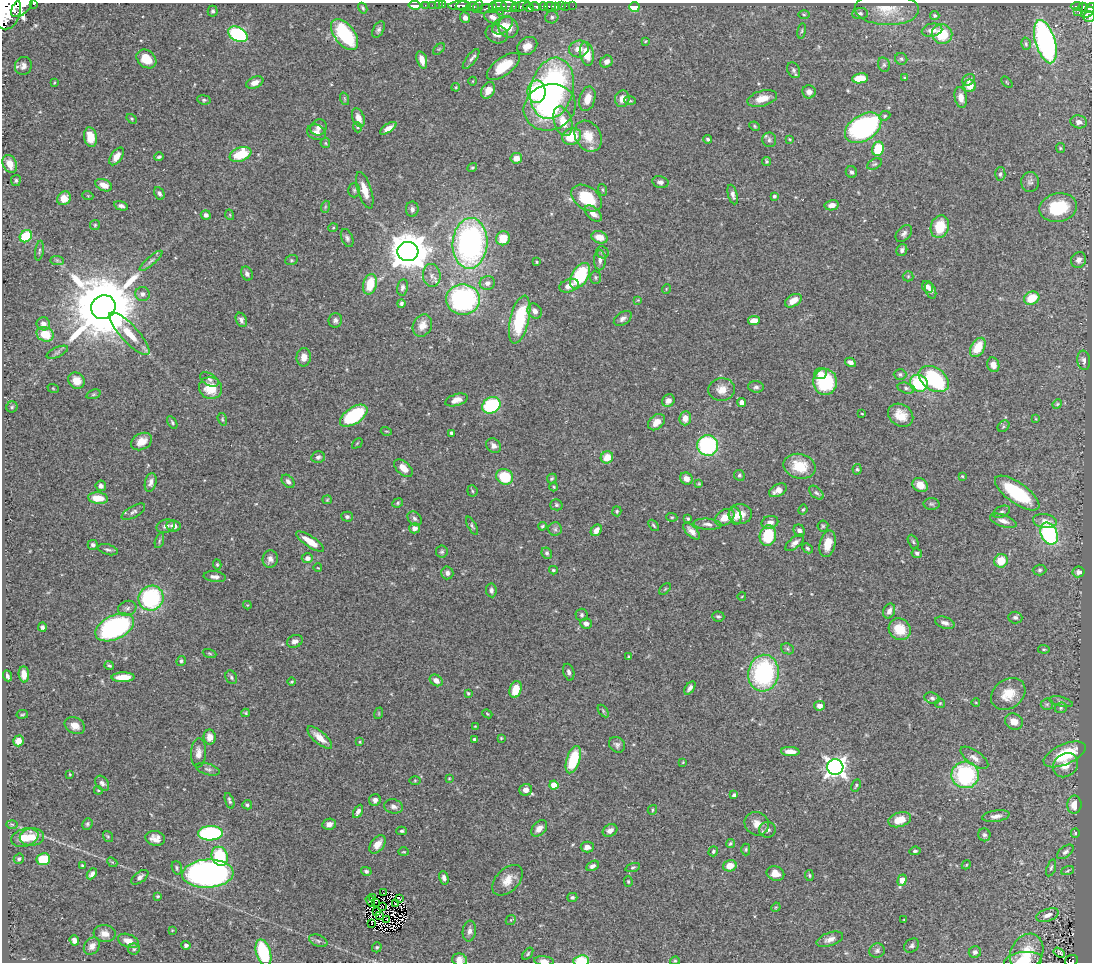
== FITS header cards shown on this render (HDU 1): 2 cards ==
NAXIS1  =                 1090
NAXIS2  =                  960

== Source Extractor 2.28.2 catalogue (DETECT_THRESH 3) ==
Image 1090 x 960 px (HDU 1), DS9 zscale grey, 1 PNG px = 1 image px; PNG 1094 x 964 px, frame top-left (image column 1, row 960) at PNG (2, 3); each listed source drawn as its Kron ellipse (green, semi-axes under 4 px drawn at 4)
Background 0.567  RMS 0.022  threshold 0.0654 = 3 sigma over >= 5 px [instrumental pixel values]
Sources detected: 480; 8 with non-positive FLUX_AUTO (blend fragments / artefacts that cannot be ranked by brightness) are neither listed nor drawn; the other 472 listed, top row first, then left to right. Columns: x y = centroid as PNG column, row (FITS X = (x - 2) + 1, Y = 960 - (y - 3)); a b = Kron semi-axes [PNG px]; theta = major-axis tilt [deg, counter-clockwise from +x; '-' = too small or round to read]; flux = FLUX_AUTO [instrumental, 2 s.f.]
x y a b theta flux
34 4 3 2 - 75
415 5 6 3 -9 36
425 5 2 2 - 5.5
432 5 2 2 - 6.6
438 5 2 2 - 6.6
443 5 3 2 - 12
459 5 11 4 4 250
22 6 13 7 45 1200
463 6 7 4 2 360
499 6 7 5 -7 130
509 6 8 6 -15 190
516 6 3 3 - 55
520 6 10 4 18 95
535 6 5 3 - 140
543 6 4 3 - 180
550 6 6 3 5 190
555 6 4 3 - 140
561 6 4 2 - 28
565 6 3 3 - 31
573 6 2 2 - 3.5
1077 6 6 3 4 83
472 7 6 4 0 290
478 7 7 4 64 80
493 7 5 3 - 90
528 7 5 4 - 500
634 7 5 5 - 41
1083 7 4 3 - 37
363 8 5 3 - 2
1090 8 5 4 - 160
485 9 8 3 20 100
887 9 32 16 -2 32
7 11 18 13 77 3800
213 11 5 5 - 2.8
1077 11 3 2 - 4.2
500 12 2 2 - 8.2
1088 12 7 4 32 190
860 13 8 5 4 3.5
804 14 5 3 - 1.6
935 16 4 4 - 2.2
465 17 5 5 - 5.7
492 17 9 6 -25 8.8
552 17 6 6 - 3.9
1089 17 6 5 - 190
503 25 11 7 37 11
508 27 11 9 -53 18
379 30 9 5 62 4.1
932 30 10 6 11 11
802 31 8 4 81 2.4
238 34 10 7 -29 140
345 34 18 10 -52 100
497 34 11 9 -19 12
942 34 10 9 - 44
645 41 3 3 - 1.4
1045 42 22 10 -73 350
1026 44 6 4 -76 2.5
527 46 11 8 33 14
439 49 7 4 43 2
579 49 10 8 13 13
587 54 12 6 -78 29
146 59 11 8 -39 25
471 59 12 4 52 5.1
901 59 6 6 - 2.7
422 60 9 5 -73 13
606 62 6 5 - 7
884 65 7 5 -76 2.9
23 66 9 8 - 7
503 66 19 8 37 41
794 70 8 6 -65 3.8
860 78 8 5 7 29
904 78 3 3 - 1.4
969 80 6 5 - 4.7
473 81 4 3 - 1.1
1007 82 7 2 -46 1.3
54 83 4 2 - 1.2
255 83 9 5 23 9
970 86 6 6 - 19
456 87 4 3 - 1.3
552 88 31 21 76 360
488 90 8 6 60 15
536 92 11 9 89 87
809 92 7 6 - 6.7
961 97 10 6 -79 11
762 98 15 7 15 19
345 99 6 4 -71 2
587 99 13 7 74 16
622 99 8 7 - 11
204 100 7 4 -8 2.4
630 101 6 4 -3 2
550 107 26 22 21 140
885 116 6 4 23 2.2
358 118 10 6 -68 12
132 119 5 3 - 1.7
563 121 15 9 -72 22
1079 122 8 6 -9 7.9
755 126 5 4 - 1.9
319 127 8 7 - 6.6
357 127 5 3 - 1.4
388 128 9 4 33 9
863 128 20 12 32 280
316 132 10 7 -22 8
572 136 10 8 20 44
588 136 16 12 -59 27
90 137 10 6 -81 25
708 139 4 4 - 2.8
790 139 4 3 - 1.4
769 140 7 7 - 3.9
325 143 5 4 - 1.7
1060 148 5 4 - 1.7
878 149 7 6 - 47
240 154 11 7 21 53
116 156 10 5 56 12
159 157 5 3 - 2.5
516 158 6 5 - 12
767 162 4 4 - 2
10 164 9 7 -65 18
875 164 8 5 26 2.9
472 168 5 4 - 2.1
851 172 6 5 - 3.7
1000 174 7 5 87 3.1
16 180 5 5 - 3.1
660 182 8 6 -13 4.6
1030 182 10 9 - 5.5
104 185 9 5 -23 13
354 190 7 6 - 3.1
365 190 19 7 -72 20
603 190 6 4 -71 1.7
159 193 7 4 -64 3.5
733 194 10 4 -74 6.2
88 196 5 3 - 1.2
774 196 3 3 - 3.2
64 198 7 6 - 21
587 198 17 11 -35 60
832 205 7 5 11 9.5
121 206 7 4 -13 4.7
325 207 6 4 72 2
1058 208 19 14 11 69
412 209 8 6 90 4.9
593 214 10 6 -42 12
206 215 5 4 - 5.3
230 215 5 3 - 1.3
95 225 5 5 - 1.8
940 227 11 9 73 41
333 228 5 3 - 1.4
904 233 10 6 46 5.2
26 236 6 5 - 58
599 237 8 6 -19 15
347 238 9 5 -68 4.1
503 238 7 7 - 26
470 243 25 17 87 400
902 250 6 5 - 5.1
39 251 10 3 81 2.9
408 252 10 9 - 3800
602 252 6 5 - 3.3
57 260 7 4 -1 2.9
291 260 6 5 - 2.3
600 260 10 6 90 6.1
1079 260 8 7 - 7.4
151 261 14 4 40 4.9
537 262 3 2 - 1.4
247 274 7 5 -64 5.1
432 275 11 8 -84 9.9
580 276 14 8 59 100
908 276 5 5 - 2
596 277 7 5 -88 2.7
487 283 7 7 - 7.7
370 284 10 6 75 36
569 286 10 6 18 9.9
402 287 8 5 79 4.6
928 287 6 5 - 6.1
666 289 5 3 - 1.1
931 291 8 5 -68 7.2
142 294 7 7 - 5.9
1032 298 8 6 28 32
463 300 17 15 1 250
638 300 4 4 - 1.3
793 301 9 5 31 15
401 303 4 4 - 2.8
103 307 12 11 - 18000
535 311 8 6 -53 8.4
623 318 10 6 34 6.3
241 320 7 5 -66 4.7
335 320 7 6 - 4.4
520 320 24 9 76 93
754 321 6 4 8 16
43 324 7 6 - 9.2
422 325 11 9 62 14
45 334 9 7 -24 34
129 334 28 8 -47 31
978 347 10 6 59 38
57 352 11 5 24 4.3
304 357 9 7 85 11
1084 360 10 6 -84 5.4
850 362 6 4 -30 6.9
993 365 7 6 - 9.7
820 373 7 5 21 8.6
900 374 6 5 - 3
209 379 10 6 -28 4.6
934 379 16 11 -35 130
76 381 9 7 -44 19
825 382 13 12 - 97
919 383 9 8 - 92
756 387 7 6 - 4.1
53 388 6 3 -20 1.3
211 388 12 11 - 32
906 388 8 5 -15 4.2
722 390 13 11 5 15
93 394 7 4 20 2.4
456 400 11 5 17 9.2
668 401 7 6 - 7.6
742 402 4 4 - 14
1057 404 5 4 - 1.9
491 405 9 8 - 110
12 407 5 5 - 2.4
862 414 4 2 - 1.2
901 415 13 10 -34 21
354 416 15 8 33 120
685 418 7 6 - 13
222 419 6 4 -73 2.1
1036 419 4 2 - 1.1
172 422 7 4 -58 2.5
656 422 9 7 42 13
1003 426 6 5 - 2.5
386 431 5 3 - 1.3
452 433 4 3 - 4.9
141 442 11 8 29 16
357 443 6 2 45 1.2
708 445 10 10 - 180
493 446 8 6 -41 6.9
318 457 7 5 12 3.6
607 457 6 6 - 22
800 466 16 12 -13 40
403 468 11 6 -43 14
857 469 5 4 - 2.2
739 475 5 5 - 2.8
962 476 3 3 - 1.4
505 477 8 7 - 55
552 478 5 4 - 2.5
686 479 6 5 - 9.7
288 481 7 5 -47 5.8
151 482 9 5 77 6.1
699 484 4 3 - 1.5
920 485 8 6 -37 18
101 486 5 5 - 6
554 487 4 4 - 1.6
778 490 9 6 30 9.8
472 491 6 5 - 2.2
816 493 8 5 -44 3.3
1017 493 26 10 -35 100
98 498 10 5 -6 26
327 500 5 4 - 1.6
398 503 5 4 - 2.1
931 504 8 6 -3 2.9
556 505 6 5 - 2.6
803 510 5 3 - 1.9
617 511 5 4 - 2.2
133 512 13 5 30 4.8
1001 512 9 5 25 3.4
740 514 11 10 - 17
735 516 9 6 -75 8.9
347 517 5 5 - 3.8
672 517 5 4 - 1.7
725 517 10 7 32 18
415 518 8 6 -44 3.9
688 519 3 3 - 2.1
1003 521 14 6 -20 9.5
1045 521 12 7 -7 10
770 522 8 6 14 8.3
707 524 14 5 -4 6.2
654 525 6 3 -49 2
166 526 9 6 15 6
174 526 7 5 -7 8.4
472 526 10 3 -61 2.6
542 526 4 3 - 2
823 526 5 5 - 2.3
414 528 5 5 - 7.4
555 529 6 6 - 3.9
596 530 6 5 - 8.6
799 530 6 5 - 6.1
692 531 10 5 -46 8.2
1049 534 11 8 -65 190
768 536 10 8 77 62
159 541 8 3 71 2.2
310 542 16 5 -34 24
913 542 7 4 -63 2.3
795 543 11 5 39 6.1
828 544 13 7 77 21
93 545 5 5 - 3.1
807 548 5 4 - 2.4
108 550 10 5 -15 3.7
442 552 6 6 - 2.8
547 553 6 5 - 2.8
917 553 5 4 - 3.3
307 558 5 5 - 6.3
270 559 8 7 - 7.3
1001 561 7 6 - 31
217 564 5 4 - 1.8
318 568 4 2 - 0.99
553 570 4 3 - 2.1
1040 570 7 5 2 3.1
1078 572 6 5 - 5.3
447 573 6 6 - 5.1
215 577 11 5 -7 6.4
665 589 7 4 45 2
491 590 7 5 -82 4
742 596 4 3 - 1
151 598 13 12 - 160
247 605 4 4 - 1.2
127 608 9 7 21 5.5
889 611 8 5 66 6.4
582 615 6 6 - 3.5
718 616 6 5 - 3.1
1015 617 7 6 - 3.9
586 623 6 5 - 6.6
945 623 10 5 -18 6.2
42 627 4 4 - 3.6
115 627 21 12 26 310
900 629 11 10 - 33
295 641 8 6 21 6.4
787 649 7 5 -23 2.7
1044 649 6 4 -6 1.9
210 653 7 3 -19 1.6
629 657 4 3 - 3.8
181 661 5 4 - 2.6
109 666 4 3 - 2.3
569 672 8 5 -73 4.3
763 673 18 15 82 200
24 674 8 5 -85 13
7 676 5 4 - 4.2
123 677 11 5 2 23
231 677 7 5 -62 3.3
436 680 7 5 -35 8.6
292 682 4 4 - 2.3
690 688 7 4 55 4.8
516 689 9 6 75 28
468 693 3 3 - 1.7
1008 694 18 14 36 30
932 698 8 6 -19 4.4
1061 702 12 4 -14 4
940 703 5 4 - 1.7
976 703 4 3 - 1.2
1047 704 6 5 - 2.6
819 706 5 5 - 7.8
1061 708 6 5 - 2.7
603 711 7 4 -54 2.3
246 713 4 4 - 1.6
379 713 6 3 72 1.5
22 714 6 3 9 1.5
487 714 5 4 - 1.7
1014 722 9 7 -29 15
75 726 10 8 -29 11
475 726 3 2 - 0.96
210 737 7 6 - 13
320 737 15 6 -41 18
501 738 3 3 - 1.4
474 739 3 3 - 2.7
18 741 5 5 - 13
360 742 4 3 - 1.2
617 745 8 7 - 4.9
790 752 9 4 -1 13
198 753 14 7 87 10
1065 754 22 10 24 58
974 758 16 7 -35 9.8
573 760 14 6 71 70
683 762 4 3 - 1.1
1066 765 13 11 39 18
835 767 8 8 - 850
208 769 12 5 -17 4.3
70 774 4 3 - 1.3
965 775 14 13 - 150
449 778 3 3 - 1.2
415 780 5 3 - 1.4
102 783 8 6 -52 5.5
554 785 4 4 - 27
856 785 6 4 63 2.2
98 790 4 3 - 1.4
526 790 6 6 - 10
734 795 4 4 - 4.5
375 800 6 6 - 5.5
229 801 8 4 -71 3
247 805 5 4 - 3
1074 805 9 7 82 19
393 806 9 7 -14 6.7
652 810 5 4 - 2.3
358 811 7 4 61 5.3
996 816 14 5 9 8
900 820 11 7 16 25
12 824 6 4 -1 1.9
87 824 6 5 - 2.4
329 824 7 5 12 8
757 824 12 11 - 14
539 828 9 6 47 8.9
610 830 8 6 25 9.2
767 830 8 7 - 5.9
402 831 5 4 - 2.3
210 833 12 7 3 150
1075 833 5 4 - 1.6
984 835 6 6 - 3.7
108 836 6 4 -54 1.9
25 837 14 9 17 27
32 837 12 9 2 18
155 838 10 7 -11 10
377 844 10 6 52 13
730 844 5 4 - 2.2
587 847 6 5 - 8.6
746 849 6 4 90 2
713 851 5 4 - 3
915 851 6 4 7 2.4
404 852 5 3 - 1.3
1065 852 10 5 38 4.8
220 856 10 8 -68 73
19 859 5 5 - 2.5
43 859 7 6 - 50
112 862 6 4 -41 1.8
82 865 3 3 - 1.3
966 865 5 3 - 1.4
592 866 7 4 29 5.3
730 866 7 5 16 17
633 867 7 4 18 2.4
177 868 7 5 -74 2.7
1051 868 9 4 73 2.8
366 871 5 4 - 3
1068 871 7 3 19 1.8
775 873 9 7 -23 14
92 874 6 4 48 5.3
208 874 25 14 3 660
809 875 5 3 - 1.7
140 877 10 5 38 5.4
444 878 7 4 -73 5.3
508 880 18 11 45 20
902 880 6 4 70 26
628 882 5 4 - 1.7
384 893 2 2 - 0.71
158 896 4 3 - 2
373 897 3 2 - 2.2
399 898 3 2 - 1.2
572 898 5 4 - 2.8
370 901 6 2 -56 1
376 902 3 2 - 0.57
395 903 2 2 - 0.92
383 906 2 2 - 0.62
776 907 5 4 - 1.5
377 912 3 2 - 2.5
1047 915 11 6 18 8.7
380 916 3 2 - 0.79
387 919 2 2 - 1.3
511 920 5 4 - 1.9
904 920 3 2 - 1
371 924 3 2 - 1.2
172 930 4 4 - 1.1
469 931 10 6 82 6.7
105 934 11 8 -7 9.4
830 939 14 6 19 9.6
74 940 5 4 - 6.8
128 941 11 6 -21 15
318 941 9 5 -21 4.1
186 945 4 4 - 3.9
92 946 9 7 51 8
912 946 8 6 39 3.6
377 947 5 4 - 2.2
134 949 6 5 - 2.7
877 951 8 7 - 4.3
975 952 6 6 - 4.8
263 953 13 7 -73 90
1027 953 20 15 61 38
1059 953 6 4 -31 2.7
528 954 7 4 53 2.2
460 960 7 6 - 9.4
544 961 10 4 -5 7.9
581 961 8 5 5 42
675 961 5 3 - 1.8
1023 961 19 8 7 20
1072 961 6 5 - 64
At the frame edge (FLAGS 8, measured only in part): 11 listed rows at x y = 34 4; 22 6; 1090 8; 7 11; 263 953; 460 960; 544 961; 581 961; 675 961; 1023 961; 1072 961
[8 non-positive-flux detections neither listed nor drawn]